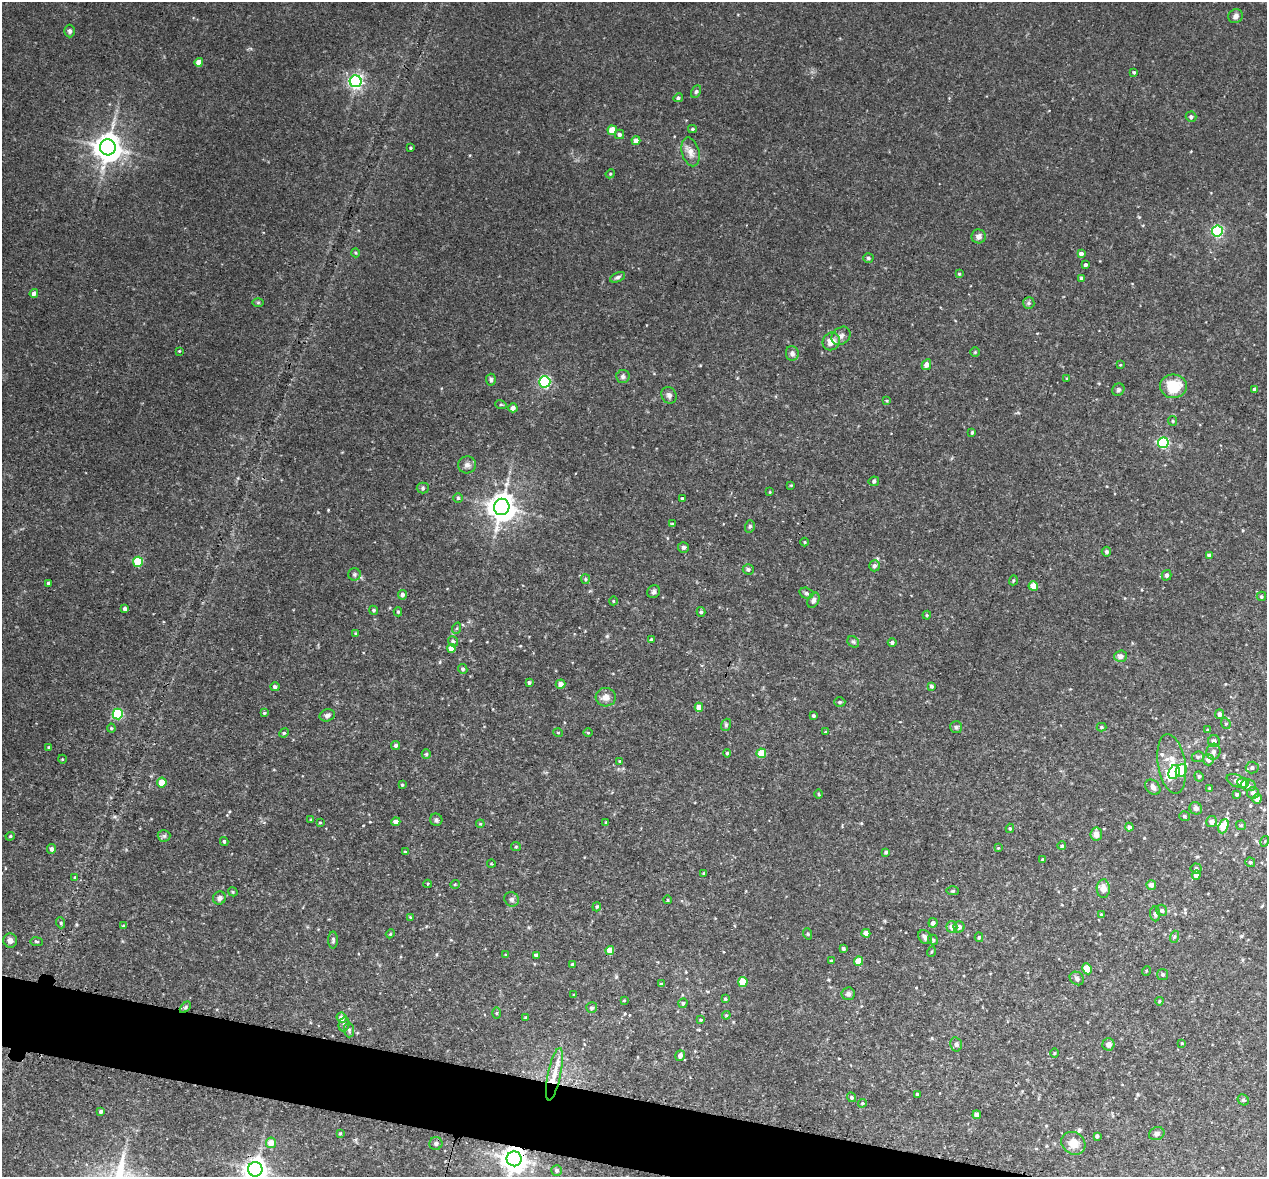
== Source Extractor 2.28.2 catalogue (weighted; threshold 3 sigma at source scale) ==
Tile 6 of 4 x 4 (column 2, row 2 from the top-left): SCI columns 1267-2531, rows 2617-3791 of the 5067 x 5109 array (HDU 1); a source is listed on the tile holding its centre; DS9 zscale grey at full resolution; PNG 1269 x 1179 px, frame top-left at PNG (2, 2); each listed source drawn as its Kron ellipse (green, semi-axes under 4 px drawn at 4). Shown black and unused: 4% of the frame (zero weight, under 3 of 4 exposures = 2% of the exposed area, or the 3 px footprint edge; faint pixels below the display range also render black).
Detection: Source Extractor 2.28.2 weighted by HDU 2 'WHT'; one run over the whole footprint, this tile lists its part. Background 0.043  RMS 0.0066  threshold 0.0296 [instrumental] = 3 sigma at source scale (4.5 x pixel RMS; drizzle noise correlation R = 1.50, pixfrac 1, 0.05/0.05 arcsec/px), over >= 5 px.
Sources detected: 254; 1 inside a brighter object's white glare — neither listed nor drawn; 2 inside a brighter listed object's ellipse — not listed separately; the other 251 listed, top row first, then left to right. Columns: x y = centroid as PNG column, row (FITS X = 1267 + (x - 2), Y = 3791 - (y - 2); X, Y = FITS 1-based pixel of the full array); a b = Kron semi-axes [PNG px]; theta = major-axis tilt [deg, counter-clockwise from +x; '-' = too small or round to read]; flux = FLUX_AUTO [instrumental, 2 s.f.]
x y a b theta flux
1236 16 7 7 - 2.6
70 31 6 5 - 1.5
199 62 4 4 - 7.1
1134 72 3 3 - 0.82
356 81 6 6 - 180
696 91 7 4 63 1.2
678 98 5 4 - 1.2
1191 117 5 5 - 1.5
692 129 4 3 - 0.94
612 130 5 4 - 14
619 134 5 4 - 1.9
636 141 4 4 - 5.3
108 147 8 7 - 810
410 148 3 3 - 0.77
690 152 14 8 -75 5
610 174 5 3 - 0.57
1217 231 5 5 - 85
979 236 7 7 - 2.7
356 253 4 3 - 0.6
1081 253 4 3 - 2
868 258 5 4 - 1
1085 265 3 3 - 1.6
959 274 4 3 - 0.7
618 277 8 4 25 1.6
1081 278 3 3 - 0.73
34 293 4 4 - 2.8
258 302 6 4 0 0.75
1029 303 6 5 - 1.2
841 336 10 8 41 2.9
831 341 9 8 - 6.3
179 351 3 3 - 0.56
975 352 4 4 - 0.67
792 353 7 6 - 2.4
926 365 5 4 - 4.4
1120 365 4 2 - 0.48
623 376 6 6 - 1.9
1067 378 4 4 - 0.63
491 380 6 5 - 1.5
545 382 5 5 - 88
1173 386 13 11 -3 19
1255 389 4 4 - 2
1118 390 6 5 - 1.3
669 395 9 7 -65 2.3
887 401 4 2 - 0.55
501 405 6 3 -18 0.73
513 408 4 4 - 3
1173 421 5 4 - 0.79
972 432 4 3 - 0.93
1163 443 5 5 - 68
467 465 9 8 - 2.8
874 481 5 4 - 1.4
791 485 3 3 - 0.49
423 488 6 5 - 1.2
770 492 4 2 - 0.43
458 498 5 5 - 0.97
682 499 3 3 - 1
502 507 8 7 - 780
673 524 4 3 - 1.1
750 526 6 5 - 1.1
805 542 4 3 - 0.55
683 547 5 5 - 1.3
1106 552 5 4 - 1.1
1209 555 4 4 - 2.6
138 562 5 5 - 28
874 566 5 5 - 2.1
748 569 5 5 - 1.4
354 574 6 6 - 1.3
1166 575 5 5 - 1.7
585 579 5 4 - 0.84
1013 580 5 3 - 0.65
49 583 3 3 - 1.3
1033 586 4 4 - 13
654 592 7 6 - 1.6
806 593 7 5 -16 1.4
402 595 5 4 - 2.4
1261 596 5 5 - 0.98
813 600 8 5 64 2.2
613 601 4 3 - 0.56
125 609 4 3 - 1.8
374 610 4 4 - 1
398 612 4 4 - 0.82
701 612 5 4 - 1.3
927 615 4 4 - 0.73
457 628 6 3 71 0.82
356 634 4 3 - 1.1
651 639 4 3 - 0.76
453 641 5 5 - 1.2
853 642 6 5 - 1.2
892 643 4 4 - 1.6
451 648 4 4 - 5.9
1121 656 6 5 - 2.9
463 669 5 4 - 1.4
529 682 4 3 - 1.1
561 684 5 4 - 3.1
932 686 4 3 - 1.5
275 687 4 4 - 1.7
606 697 10 9 - 4
840 702 5 4 - 1
699 707 4 4 - 6.9
264 713 4 4 - 0.71
118 714 5 5 - 49
1220 714 5 4 - 3.1
327 715 8 6 14 2.1
814 716 3 3 - 0.95
1226 723 6 4 -68 0.95
726 725 6 4 70 1
956 727 6 6 - 1.3
1101 727 5 4 - 0.89
111 728 4 4 - 0.69
1208 730 4 3 - 0.93
825 732 4 3 - 0.57
284 733 5 4 - 0.9
558 733 5 3 - 0.52
588 733 5 3 - 0.6
1214 741 6 6 - 2.9
396 745 4 4 - 1.6
49 747 4 3 - 0.71
1213 752 8 7 - 2.8
727 753 4 4 - 0.76
761 753 5 4 - 20
426 754 5 4 - 0.81
1198 757 6 5 - 1.2
62 759 4 3 - 0.53
1208 760 5 5 - 3.4
620 761 3 3 - 0.62
1172 764 30 13 -80 14
1252 767 6 6 - 1.6
1181 770 6 5 - 28
1174 772 7 5 65 18
1199 776 5 4 - 0.97
1237 781 11 6 -25 3.1
162 782 5 4 - 12
1243 783 5 5 - 3.8
402 785 4 3 - 0.69
1248 785 8 5 -10 2.5
1153 787 8 6 -46 2.2
1210 788 3 3 - 0.98
1253 793 6 6 - 2.5
819 794 5 3 - 0.58
1237 794 4 3 - 1.1
1257 799 5 4 - 4.8
1196 808 6 6 - 2
1184 816 5 5 - 1.2
311 820 3 3 - 0.58
436 820 6 6 - 1.4
320 822 3 2 - 0.54
396 822 4 4 - 3.8
606 822 3 3 - 0.52
1212 822 5 5 - 3.8
480 824 4 3 - 0.65
1241 825 5 5 - 0.87
1223 826 7 5 68 14
1129 827 4 4 - 1.9
1010 828 5 4 - 0.98
1096 834 7 6 - 4
10 836 5 4 - 0.82
164 836 6 6 - 1.2
224 841 4 3 - 1
1265 841 5 3 - 0.55
1062 846 4 4 - 1.2
516 847 5 4 - 0.77
998 848 4 4 - 0.55
52 849 5 4 - 1.9
405 852 4 3 - 0.78
886 852 4 3 - 1.3
1043 859 3 3 - 0.83
1250 862 5 4 - 1.4
491 864 4 3 - 0.46
1196 868 5 5 - 1.6
704 873 4 3 - 0.65
1196 875 5 4 - 3.4
75 877 3 3 - 0.47
428 884 4 3 - 0.58
455 884 5 3 - 0.61
1151 885 5 4 - 4.7
1103 889 9 6 -89 6.1
953 891 6 3 -2 0.76
233 892 5 3 - 0.72
219 898 6 6 - 2.1
512 899 7 7 - 1.8
668 900 4 3 - 0.52
597 907 5 4 - 0.86
1162 910 6 5 - 1.3
1101 914 4 4 - 0.68
1155 914 7 5 -85 1.4
410 917 4 3 - 0.5
61 923 5 3 - 0.75
933 923 5 4 - 2.1
124 926 4 3 - 1.1
952 927 6 5 - 3.3
959 927 5 5 - 2.6
866 933 4 4 - 4.9
390 934 4 3 - 0.58
808 934 6 3 -72 0.7
925 937 7 6 - 2.5
979 937 5 4 - 0.81
1174 937 6 4 72 0.88
333 940 8 5 90 1.3
933 940 5 4 - 0.91
10 941 7 6 - 2.8
37 942 6 4 -8 0.9
843 949 3 3 - 1.1
610 950 4 4 - 10
931 952 5 3 - 0.67
505 955 4 2 - 0.46
536 955 4 4 - 1.8
831 961 3 3 - 1.1
859 961 4 4 - 10
572 964 4 3 - 0.82
1087 969 6 4 -62 9.8
1146 971 5 3 - 0.54
1163 974 5 5 - 1.2
1077 978 8 6 -36 1.7
743 982 5 4 - 18
661 984 4 3 - 1.1
574 994 4 2 - 0.48
848 994 6 6 - 2.2
725 999 4 3 - 0.85
624 1000 4 3 - 0.5
1159 1001 4 3 - 0.7
683 1003 5 4 - 1.3
185 1007 7 4 47 1.2
592 1008 5 5 - 1.3
496 1013 5 3 - 0.78
726 1015 4 4 - 0.78
526 1017 3 3 - 0.73
341 1018 5 5 - 3.8
701 1020 4 3 - 0.81
344 1024 7 5 77 1.3
349 1030 7 5 -89 1.3
1182 1043 3 3 - 0.55
956 1044 7 5 -76 1.4
1108 1044 6 6 - 2.7
1054 1053 4 3 - 0.58
680 1056 5 5 - 2.6
554 1074 27 6 78 9.6
917 1094 3 3 - 1
852 1097 5 4 - 1.1
1243 1100 6 5 - 1.1
862 1103 4 3 - 0.74
101 1111 4 3 - 1.5
977 1115 4 4 - 4.1
340 1133 3 3 - 0.56
1157 1134 8 6 22 2.2
1097 1136 4 3 - 1.3
271 1143 5 5 - 8.1
436 1143 7 6 - 1.5
1073 1143 13 10 -36 7.5
514 1159 7 7 - 610
255 1169 7 7 - 500
557 1171 5 5 - 1.4
Overlapping masked pixels (flux is a lower limit): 2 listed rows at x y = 514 1159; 255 1169
Isophote crosses this tile's border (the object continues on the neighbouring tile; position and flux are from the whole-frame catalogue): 1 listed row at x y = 255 1169
Unlisted compact peaks at least as high as the median listed source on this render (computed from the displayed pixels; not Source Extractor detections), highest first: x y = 607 636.